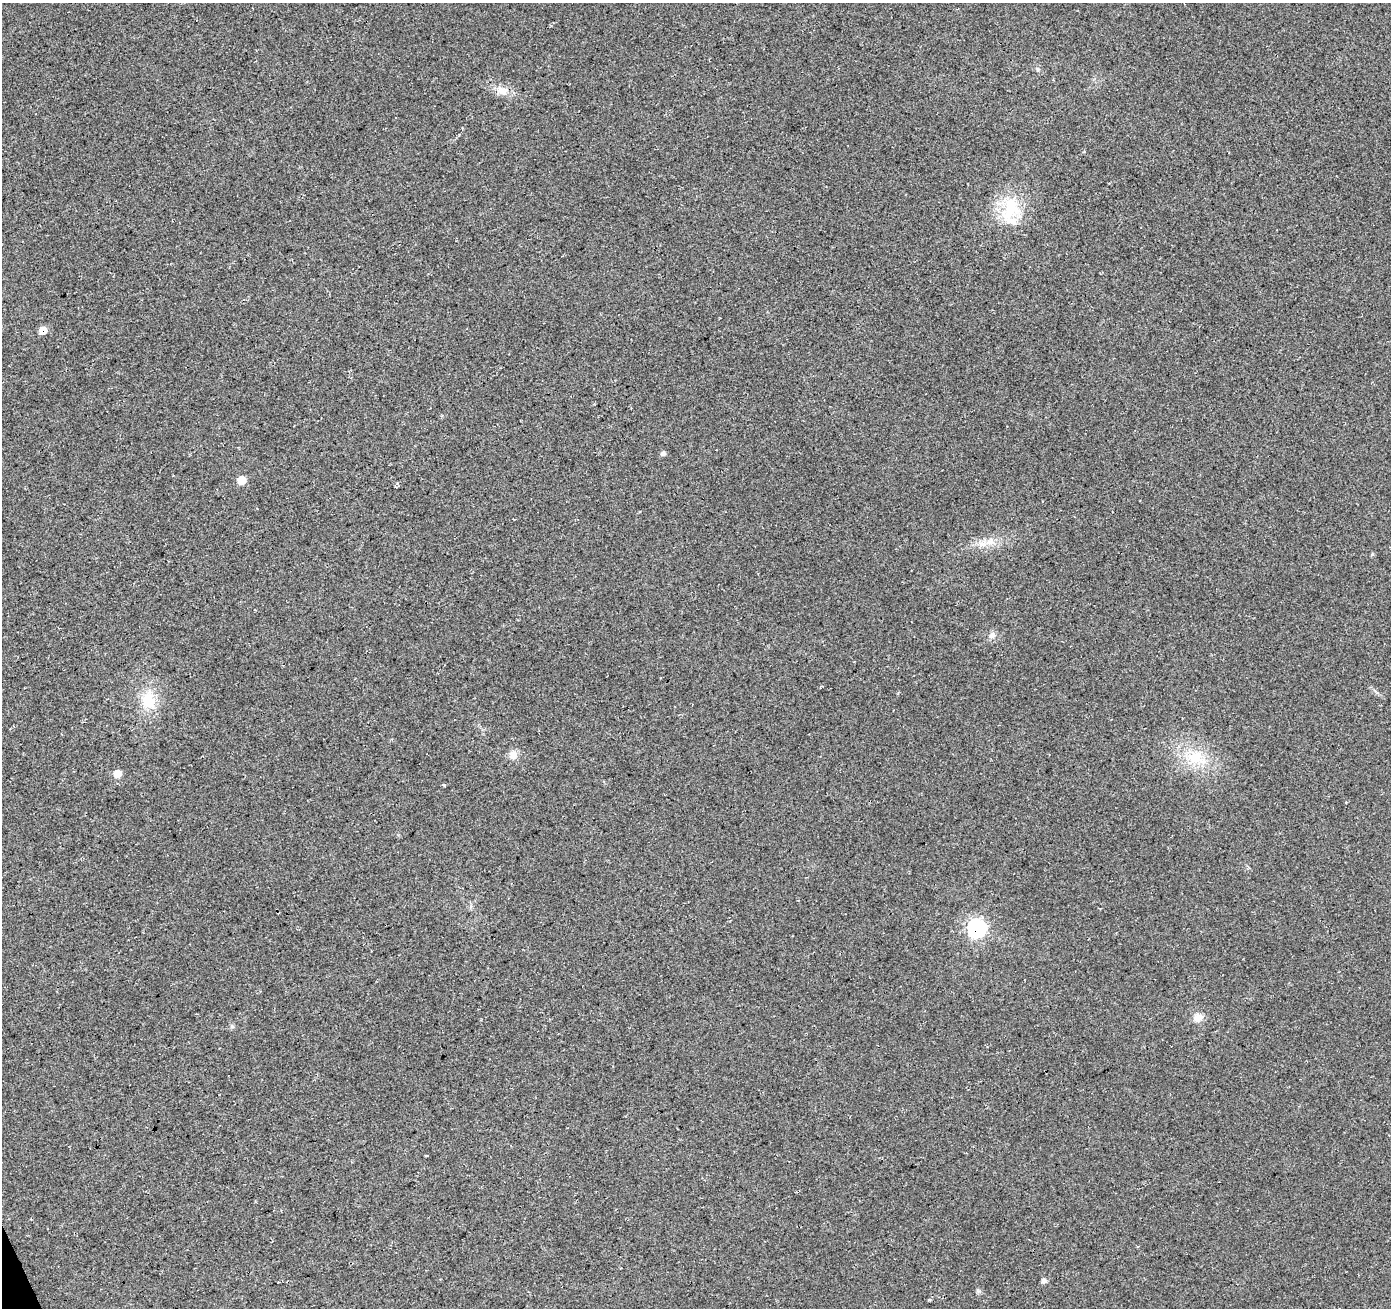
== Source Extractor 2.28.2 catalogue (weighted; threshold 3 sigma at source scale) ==
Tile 7 of 4 x 4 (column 3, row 2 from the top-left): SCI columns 2839-4227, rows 2773-4078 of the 5669 x 5493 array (HDU 1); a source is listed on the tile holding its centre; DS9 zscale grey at full resolution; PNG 1393 x 1310 px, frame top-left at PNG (2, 3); no overlay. Shown black and unused: <1% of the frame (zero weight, under 3 of 4 exposures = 5% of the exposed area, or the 3 px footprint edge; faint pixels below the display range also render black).
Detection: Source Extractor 2.28.2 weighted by HDU 2 'WHT'; one run over the whole footprint, this tile lists its part. Background 0.0459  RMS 0.0082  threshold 0.037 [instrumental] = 3 sigma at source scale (4.5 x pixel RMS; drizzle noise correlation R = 1.50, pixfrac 1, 0.0396/0.0396 arcsec/px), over >= 5 px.
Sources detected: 16; all 16 listed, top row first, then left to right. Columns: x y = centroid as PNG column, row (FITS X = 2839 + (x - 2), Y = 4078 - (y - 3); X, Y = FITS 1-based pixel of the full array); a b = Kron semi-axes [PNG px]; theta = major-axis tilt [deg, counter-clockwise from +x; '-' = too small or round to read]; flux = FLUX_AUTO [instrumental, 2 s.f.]
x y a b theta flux
1038 69 6 4 -89 1.2
502 91 17 10 -26 8.8
1010 209 38 22 66 37
43 330 8 8 - 6.9
663 454 6 6 - 1.9
241 480 7 6 - 12
992 635 9 8 - 3.5
148 701 25 18 -61 22
513 755 12 10 42 6
1196 758 28 19 -17 29
117 774 8 7 - 8.3
444 785 3 3 - 3.3
977 928 8 8 - 190
1198 1018 12 10 20 6.5
232 1026 6 4 -19 1.2
1044 1281 5 5 - 2.9
Overlapping masked pixels (flux is a lower limit): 2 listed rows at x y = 43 330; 977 928
Unlisted compact peaks at least as high as the median listed source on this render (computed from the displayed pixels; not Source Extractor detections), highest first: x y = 929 1300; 991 540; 979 1291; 1372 554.